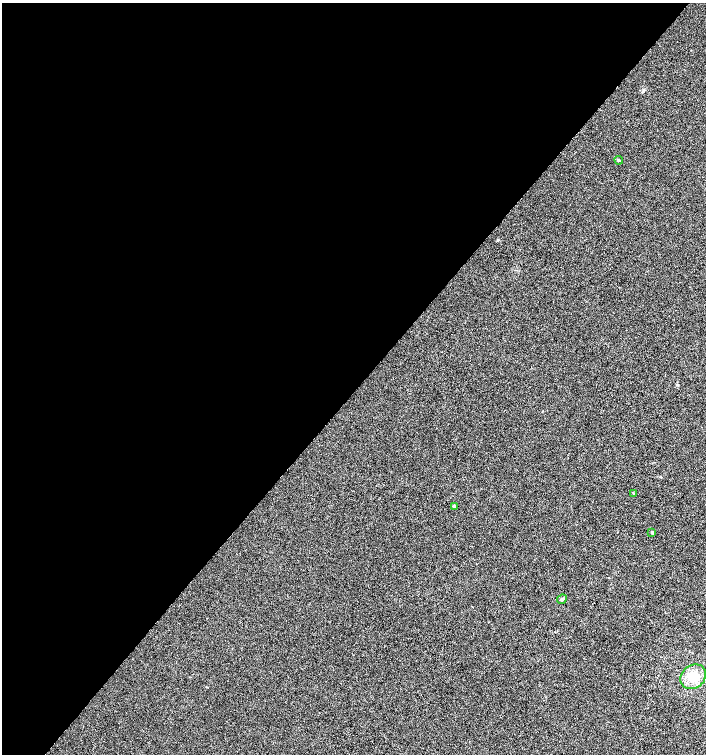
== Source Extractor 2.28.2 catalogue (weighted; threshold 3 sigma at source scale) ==
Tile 5 of 4 x 4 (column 1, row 2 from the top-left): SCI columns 231-1638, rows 3011-4514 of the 6027 x 6025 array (HDU 1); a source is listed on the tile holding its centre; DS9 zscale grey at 2 x 2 block average (1 PNG px = mean of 2 x 2 image px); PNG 708 x 756 px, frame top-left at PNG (2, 3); each listed source drawn as its Kron ellipse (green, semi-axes under 4 px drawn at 4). Shown black and unused: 52% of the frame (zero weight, under 3 of 6 exposures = <1% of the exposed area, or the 3 px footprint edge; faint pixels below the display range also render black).
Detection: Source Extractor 2.28.2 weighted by HDU 2 'WHT'; one run over the whole footprint, this tile lists its part. Background 8.72e-04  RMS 0.0025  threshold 0.0103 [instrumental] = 3 sigma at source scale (4.09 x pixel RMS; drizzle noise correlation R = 1.36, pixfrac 0.8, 0.0396/0.0396 arcsec/px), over >= 5 px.
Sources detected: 7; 1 cosmic-ray / hot-pixel residue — neither listed nor drawn; the other 6 listed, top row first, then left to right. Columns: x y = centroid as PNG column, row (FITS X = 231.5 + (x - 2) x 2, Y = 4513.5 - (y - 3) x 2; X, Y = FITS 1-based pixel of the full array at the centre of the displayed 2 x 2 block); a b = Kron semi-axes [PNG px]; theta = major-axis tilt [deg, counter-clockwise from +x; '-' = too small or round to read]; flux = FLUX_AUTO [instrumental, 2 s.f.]
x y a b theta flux
619 160 4 3 - 0.58
633 493 3 2 - 0.28
454 506 2 2 - 1.4
652 532 3 3 - 0.67
562 599 5 4 - 0.92
693 677 14 11 38 8.6